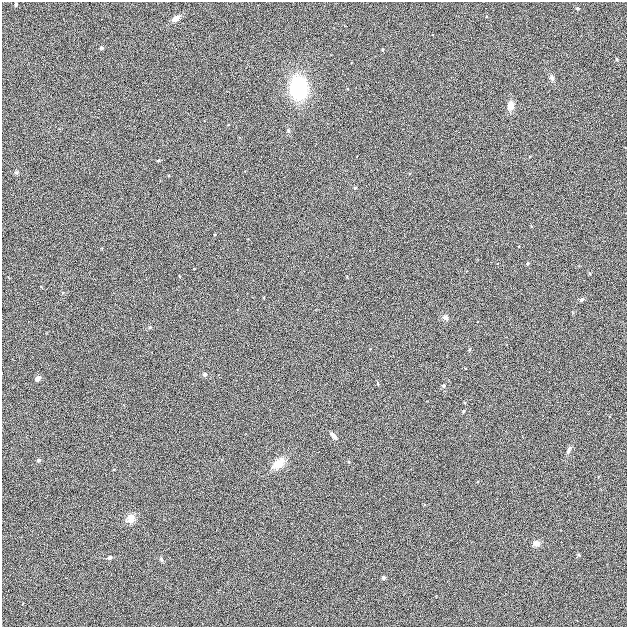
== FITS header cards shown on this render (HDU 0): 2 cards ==
NAXIS1  =                  625
NAXIS2  =                  625

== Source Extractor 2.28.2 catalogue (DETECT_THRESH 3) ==
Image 625 x 625 px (HDU 0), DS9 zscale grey, 1 PNG px = 1 image px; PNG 629 x 629 px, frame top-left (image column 1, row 625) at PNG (2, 2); no overlay
Background 4.97e-04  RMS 0.042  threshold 0.125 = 3 sigma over >= 5 px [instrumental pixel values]
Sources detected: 30; all 30 listed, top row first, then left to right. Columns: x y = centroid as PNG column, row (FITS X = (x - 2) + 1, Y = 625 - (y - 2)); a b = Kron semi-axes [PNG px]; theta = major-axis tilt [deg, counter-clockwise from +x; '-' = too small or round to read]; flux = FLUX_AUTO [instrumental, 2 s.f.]
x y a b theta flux
16 4 4 4 - 4.7
578 8 5 3 - 3
176 18 8 5 34 19
102 48 4 4 - 4.6
617 59 4 3 - 3.2
552 78 7 5 -65 8.8
298 88 23 17 -86 190
511 106 10 7 81 21
288 131 6 5 - 4.7
158 160 5 3 - 2.9
16 172 6 5 - 4.3
355 188 4 3 - 2.5
527 263 4 3 - 3.4
589 273 4 3 - 2.6
581 300 5 4 - 6.5
445 318 7 6 - 9.2
205 375 5 5 - 5.1
37 379 5 4 - 17
378 383 5 3 - 2.9
443 386 4 4 - 5.7
463 411 4 3 - 3.4
333 435 6 4 -47 17
568 450 9 5 63 8.1
39 460 4 4 - 4.8
278 464 16 10 37 37
130 518 11 9 38 23
536 543 8 7 - 14
109 558 5 4 - 5.8
161 559 6 5 - 5.1
383 578 4 4 - 5.5